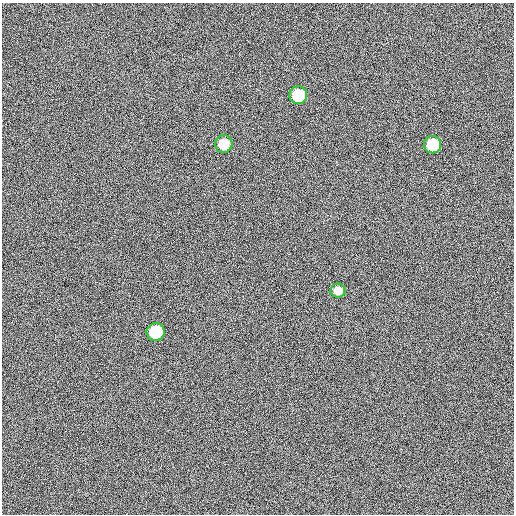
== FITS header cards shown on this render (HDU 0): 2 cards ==
NAXIS1  =                  512
NAXIS2  =                  512

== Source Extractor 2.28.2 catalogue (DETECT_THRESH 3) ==
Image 512 x 512 px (HDU 0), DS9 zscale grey, 1 PNG px = 1 image px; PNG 516 x 516 px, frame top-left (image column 1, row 512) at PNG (2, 3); each listed source drawn as its Kron ellipse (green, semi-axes under 4 px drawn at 4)
Background 461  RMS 13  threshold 39.4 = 3 sigma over >= 5 px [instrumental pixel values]
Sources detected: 5; all 5 listed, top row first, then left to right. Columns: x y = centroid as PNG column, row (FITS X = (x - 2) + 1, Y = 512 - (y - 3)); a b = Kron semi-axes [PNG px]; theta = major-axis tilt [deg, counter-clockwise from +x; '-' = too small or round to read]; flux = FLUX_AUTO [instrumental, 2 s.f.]
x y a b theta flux
298 95 9 9 - 46000
224 144 9 8 - 14000
432 145 8 8 - 29000
338 291 7 7 - 5700
156 332 9 9 - 45000